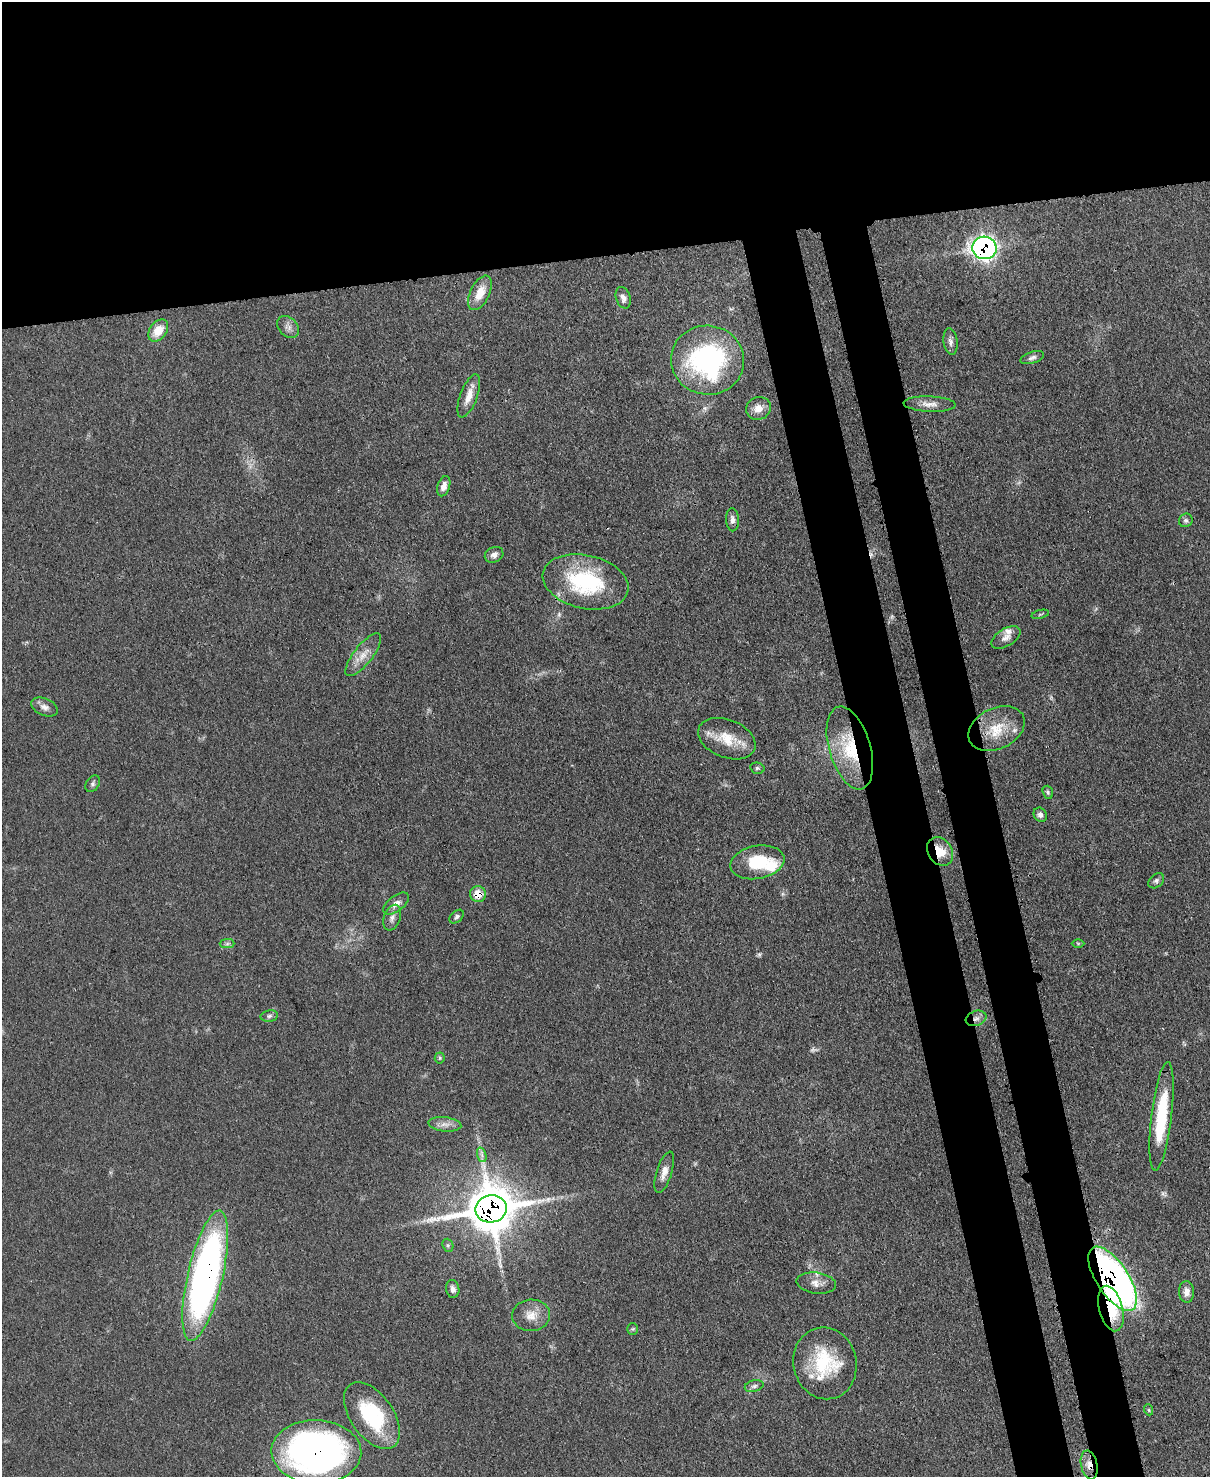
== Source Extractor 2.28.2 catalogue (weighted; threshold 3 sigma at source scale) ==
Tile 2 of 4 x 3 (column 2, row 1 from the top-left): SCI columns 1286-2493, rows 3166-4640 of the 4991 x 4970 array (HDU 1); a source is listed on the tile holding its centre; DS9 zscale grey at full resolution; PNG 1212 x 1479 px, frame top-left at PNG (2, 2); each listed source drawn as its Kron ellipse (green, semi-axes under 4 px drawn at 4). Shown black and unused: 25% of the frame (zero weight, under 3 of 4 exposures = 9% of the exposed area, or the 3 px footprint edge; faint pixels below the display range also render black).
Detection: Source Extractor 2.28.2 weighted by HDU 2 'WHT'; one run over the whole footprint, this tile lists its part. Background 0.0551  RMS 0.004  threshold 0.0181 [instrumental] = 3 sigma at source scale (4.5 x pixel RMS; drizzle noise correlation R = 1.50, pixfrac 1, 0.05/0.05 arcsec/px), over >= 5 px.
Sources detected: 67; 3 too faint to see at this stretch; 1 cosmic-ray / hot-pixel residue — neither listed nor drawn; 4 inside a brighter listed object's ellipse — not listed separately; the other 59 listed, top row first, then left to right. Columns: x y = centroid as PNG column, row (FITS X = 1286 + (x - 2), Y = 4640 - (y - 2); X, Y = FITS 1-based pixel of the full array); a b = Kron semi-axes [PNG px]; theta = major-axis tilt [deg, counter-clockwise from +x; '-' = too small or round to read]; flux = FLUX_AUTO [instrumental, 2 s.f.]
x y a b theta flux
984 248 12 11 - 160
480 293 19 9 64 6.8
623 298 11 7 -72 2
288 327 13 9 -46 2.3
158 330 12 8 52 6.9
950 342 13 7 -82 1.8
1032 358 12 5 18 1.4
708 360 37 34 -9 67
469 396 23 8 70 5
930 404 26 7 -2 3.8
758 408 12 11 - 4.1
444 486 10 6 71 2.6
732 520 11 6 -88 1.9
1186 520 7 6 - 1
494 555 9 7 24 2.1
586 582 43 26 -13 40
1040 614 9 3 13 0.58
1006 637 16 8 31 2.7
363 655 26 9 52 5.4
44 707 14 8 -23 2.4
997 729 30 20 26 13
727 739 30 19 -22 12
850 748 43 20 -73 24
757 768 7 5 -13 0.81
93 784 9 6 58 1
1048 792 7 5 -70 0.77
1040 815 7 6 - 1.7
940 851 15 12 -54 7.3
757 862 27 16 10 17
1156 881 9 6 40 1.1
478 894 8 8 - 7
396 904 15 7 38 2.7
457 917 8 5 43 0.97
392 918 13 8 70 2.3
1078 943 6 4 -1 0.44
227 944 7 4 1 0.94
269 1016 9 5 11 1.2
976 1018 10 7 19 2.2
440 1058 5 5 - 0.56
1162 1116 54 10 83 26
445 1124 16 7 -6 2.8
482 1155 7 4 -71 1.2
664 1172 21 7 72 3.5
491 1209 15 13 12 1600
448 1245 7 5 -70 0.73
205 1276 67 17 77 200
1113 1279 37 16 -57 190
816 1283 20 10 -7 3.9
453 1289 9 6 -82 1.7
1186 1292 10 7 -88 2.7
1111 1308 23 11 -75 15
531 1315 19 15 5 5.7
633 1329 6 5 - 0.57
825 1363 36 31 -77 27
754 1386 9 5 15 1.3
1149 1410 5 3 - 0.46
372 1416 38 21 -55 31
316 1452 45 32 -2 200
1089 1465 15 8 -77 3.6
Overlapping masked pixels (flux is a lower limit): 12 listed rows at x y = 984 248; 586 582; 850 748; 940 851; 478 894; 976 1018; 491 1209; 205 1276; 1113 1279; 1111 1308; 316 1452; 1089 1465